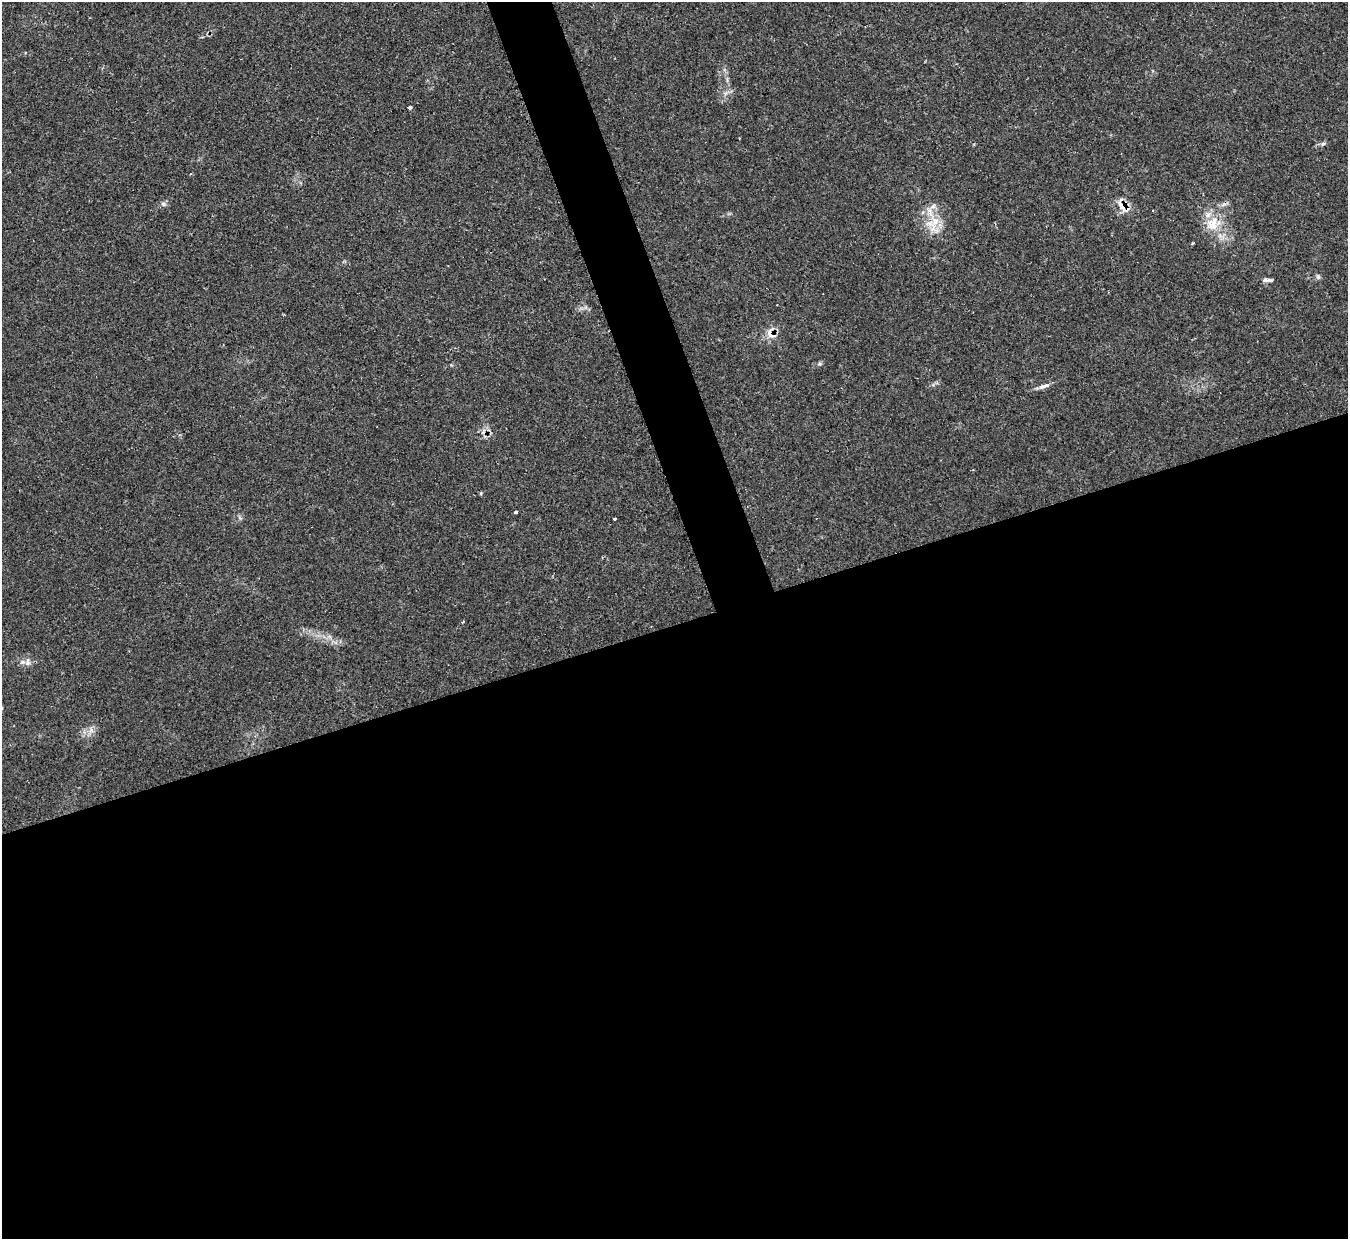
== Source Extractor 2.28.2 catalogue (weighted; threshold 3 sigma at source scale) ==
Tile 15 of 4 x 4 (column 3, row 4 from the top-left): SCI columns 2699-4044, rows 150-1386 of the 5390 x 5374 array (HDU 1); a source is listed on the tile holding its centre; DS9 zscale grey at full resolution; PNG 1350 x 1241 px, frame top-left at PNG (2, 2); no overlay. Shown black and unused: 52% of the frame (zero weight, under 2 of 3 exposures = <1% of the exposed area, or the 3 px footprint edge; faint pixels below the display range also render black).
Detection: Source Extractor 2.28.2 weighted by HDU 2 'WHT'; one run over the whole footprint, this tile lists its part. Background 0.0355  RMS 0.0046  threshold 0.0208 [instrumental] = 3 sigma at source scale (4.5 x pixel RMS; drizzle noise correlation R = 1.50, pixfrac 1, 0.05/0.05 arcsec/px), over >= 5 px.
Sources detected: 23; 1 cosmic-ray / hot-pixel residue — not listed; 2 inside a brighter listed object's ellipse — not listed separately; the other 20 listed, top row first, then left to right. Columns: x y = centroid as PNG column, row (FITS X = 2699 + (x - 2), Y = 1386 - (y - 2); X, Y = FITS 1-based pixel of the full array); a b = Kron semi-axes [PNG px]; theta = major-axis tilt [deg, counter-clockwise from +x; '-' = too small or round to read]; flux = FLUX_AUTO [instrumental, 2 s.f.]
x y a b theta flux
410 107 4 3 - 2.3
1323 143 6 4 1 0.83
190 173 3 3 - 1.2
163 204 7 7 - 1.3
933 206 8 5 30 1.5
1122 206 21 10 -56 5.5
1212 224 21 18 47 11
931 225 33 13 -51 9.4
1192 243 4 3 - 0.52
1318 277 7 6 - 1
1265 280 10 6 -7 1.6
770 333 18 11 -66 4.8
1044 387 20 4 20 2.2
481 493 5 4 - 0.52
516 512 3 3 - 4.8
614 518 3 3 - 1.6
462 622 3 3 - 0.84
22 662 8 6 22 1.3
28 662 12 5 -89 1.7
91 730 7 6 - 1.8
Overlapping masked pixels (flux is a lower limit): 2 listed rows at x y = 1122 206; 770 333